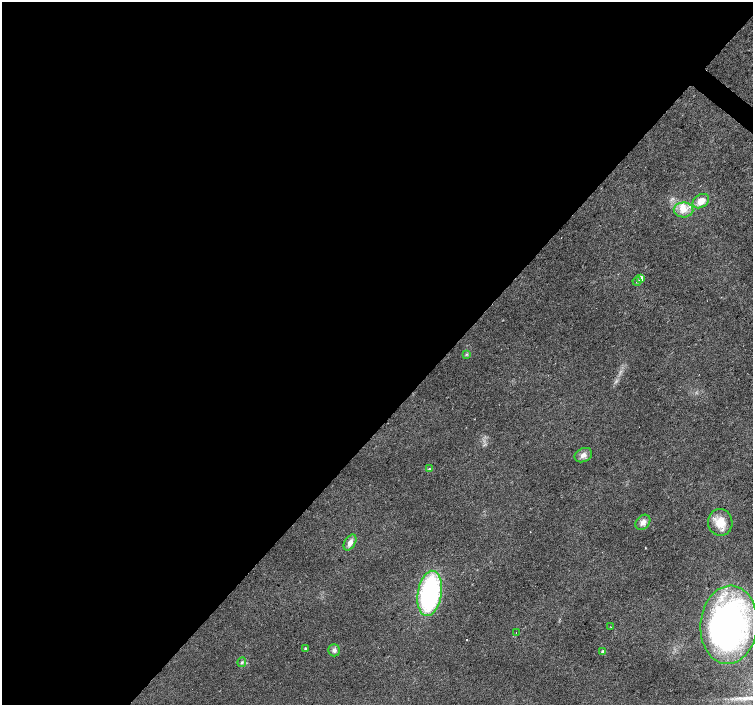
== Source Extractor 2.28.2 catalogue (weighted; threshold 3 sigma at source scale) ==
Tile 5 of 4 x 4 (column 1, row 2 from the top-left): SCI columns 6-1506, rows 3048-4452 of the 6009 x 6027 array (HDU 1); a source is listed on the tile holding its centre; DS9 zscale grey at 2 x 2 block average (1 PNG px = mean of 2 x 2 image px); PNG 755 x 707 px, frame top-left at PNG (2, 2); each listed source drawn as its Kron ellipse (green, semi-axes under 4 px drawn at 4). Shown black and unused: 60% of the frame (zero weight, under 2 of 3 exposures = <1% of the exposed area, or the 3 px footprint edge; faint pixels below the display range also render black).
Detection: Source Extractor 2.28.2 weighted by HDU 2 'WHT'; one run over the whole footprint, this tile lists its part. Background 0.0153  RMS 0.0065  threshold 0.0292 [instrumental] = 3 sigma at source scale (4.5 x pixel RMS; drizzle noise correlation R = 1.50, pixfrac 1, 0.0396/0.0396 arcsec/px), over >= 5 px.
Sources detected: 21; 1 inside a brighter object's white glare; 1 cosmic-ray / hot-pixel residue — neither listed nor drawn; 1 inside a brighter listed object's ellipse — not listed separately; the other 18 listed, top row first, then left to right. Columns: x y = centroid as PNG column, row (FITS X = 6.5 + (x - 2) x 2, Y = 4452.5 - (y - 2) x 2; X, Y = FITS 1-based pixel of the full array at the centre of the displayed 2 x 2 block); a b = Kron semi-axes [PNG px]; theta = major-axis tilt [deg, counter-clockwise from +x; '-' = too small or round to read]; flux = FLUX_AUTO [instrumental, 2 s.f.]
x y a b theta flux
701 201 9 6 34 15
683 210 10 7 -2 13
641 278 3 3 - 15
637 281 4 3 - 1.9
466 354 4 2 - 1.6
583 455 9 6 26 7.9
429 469 3 2 - 1.3
643 522 8 6 48 8.8
720 522 13 12 - 26
350 543 9 5 59 9.2
430 593 23 12 81 230
729 625 39 28 85 430
611 627 2 2 - 0.94
516 633 2 2 - 1
305 648 3 3 - 2.1
334 650 6 5 - 4.8
603 652 3 3 - 8.5
242 662 5 3 - 2.3
Isophote crosses this tile's border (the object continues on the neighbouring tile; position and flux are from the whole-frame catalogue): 1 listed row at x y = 729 625